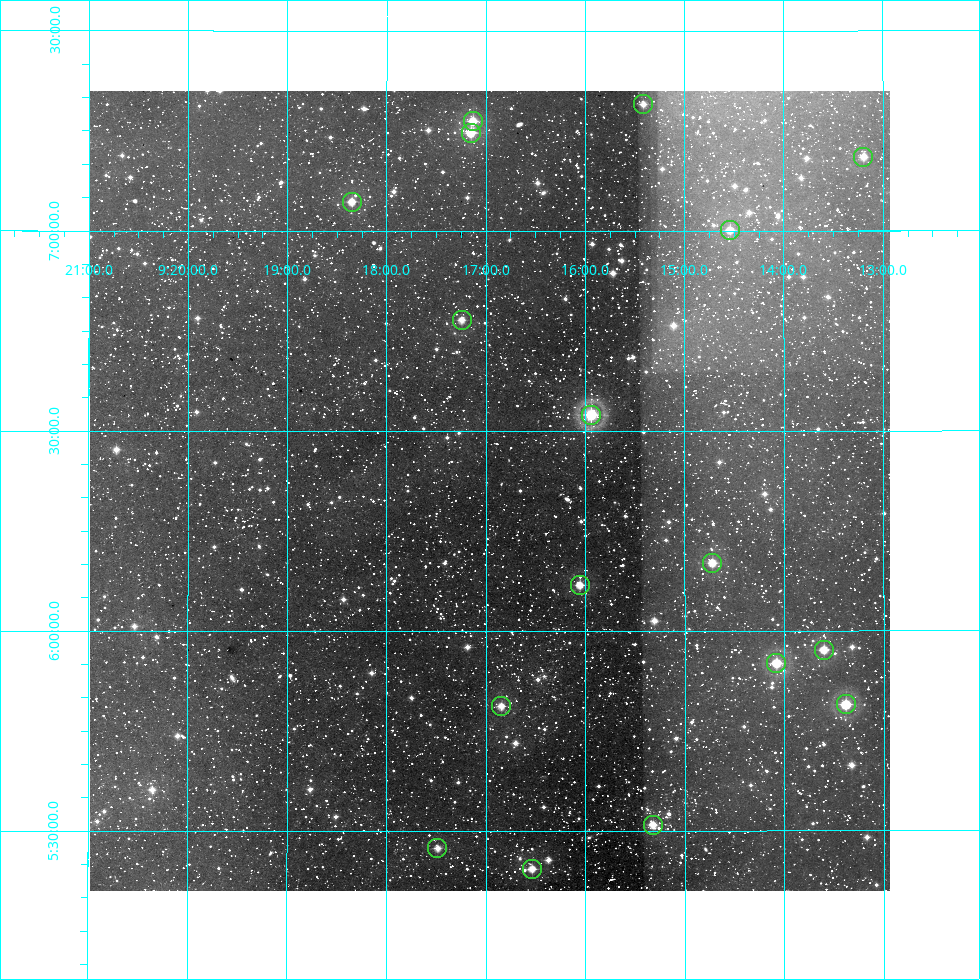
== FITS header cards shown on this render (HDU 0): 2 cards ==
NAXIS1  =                  800
NAXIS2  =                  800

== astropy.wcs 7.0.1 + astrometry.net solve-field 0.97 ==
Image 800 x 800 px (HDU 0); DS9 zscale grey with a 90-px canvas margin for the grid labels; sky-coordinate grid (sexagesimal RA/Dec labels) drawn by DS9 from the SOLVED WCS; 17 Tycho-2 reference stars matched to detected sources circled (green)
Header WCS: RA---AIT/DEC--AIT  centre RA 09:16:58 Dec +06:21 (139.24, +6.35 deg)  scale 9 arcsec/px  FOV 120.0' x 120.0'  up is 0 deg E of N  parity normal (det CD < 0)
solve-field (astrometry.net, Tycho-2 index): SOLVED blind (the header's WCS was not the basis of the solution)
Solved WCS: RA---TAN-SIP/DEC--TAN-SIP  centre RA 09:16:58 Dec +06:21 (139.24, +6.35 deg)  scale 9 arcsec/px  FOV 120.0' x 120.0'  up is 0 deg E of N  parity normal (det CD < 0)
Header WCS and blind solve agree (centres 0.6 arcsec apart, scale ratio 1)
Tycho-2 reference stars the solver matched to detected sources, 17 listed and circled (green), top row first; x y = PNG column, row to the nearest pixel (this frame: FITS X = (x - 90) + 1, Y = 800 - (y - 91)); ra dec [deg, ICRS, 3 dp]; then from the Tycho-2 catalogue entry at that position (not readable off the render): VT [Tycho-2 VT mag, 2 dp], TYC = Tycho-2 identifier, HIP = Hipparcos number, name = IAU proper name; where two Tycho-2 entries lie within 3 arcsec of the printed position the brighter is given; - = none
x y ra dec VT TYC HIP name
643 104 138.853 +7.317 9.66 233-325-1 - -
473 121 139.282 +7.275 8.32 233-357-1 - -
471 133 139.288 +7.246 8.03 233-371-1 - -
863 157 138.298 +7.185 9.69 233-256-1 - -
352 202 139.587 +7.073 8.66 233-778-1 45653 -
730 230 138.635 +7.002 9.44 233-1362-1 - -
462 320 139.311 +6.778 9.66 233-1131-1 - -
591 415 138.985 +6.541 8.01 233-762-1 45471 -
712 563 138.680 +6.170 8.99 233-473-1 45366 -
580 585 139.014 +6.115 9.19 233-58-1 - -
824 650 138.400 +5.953 8.90 233-1267-1 - -
776 663 138.519 +5.920 8.35 233-1702-1 - -
846 704 138.345 +5.816 7.29 233-1024-1 45252 -
501 706 139.211 +5.812 9.17 233-632-1 - -
653 825 138.830 +5.515 9.16 233-928-1 45420 -
437 848 139.371 +5.457 9.04 233-1293-1 - -
532 869 139.134 +5.405 9.12 233-1391-1 - -